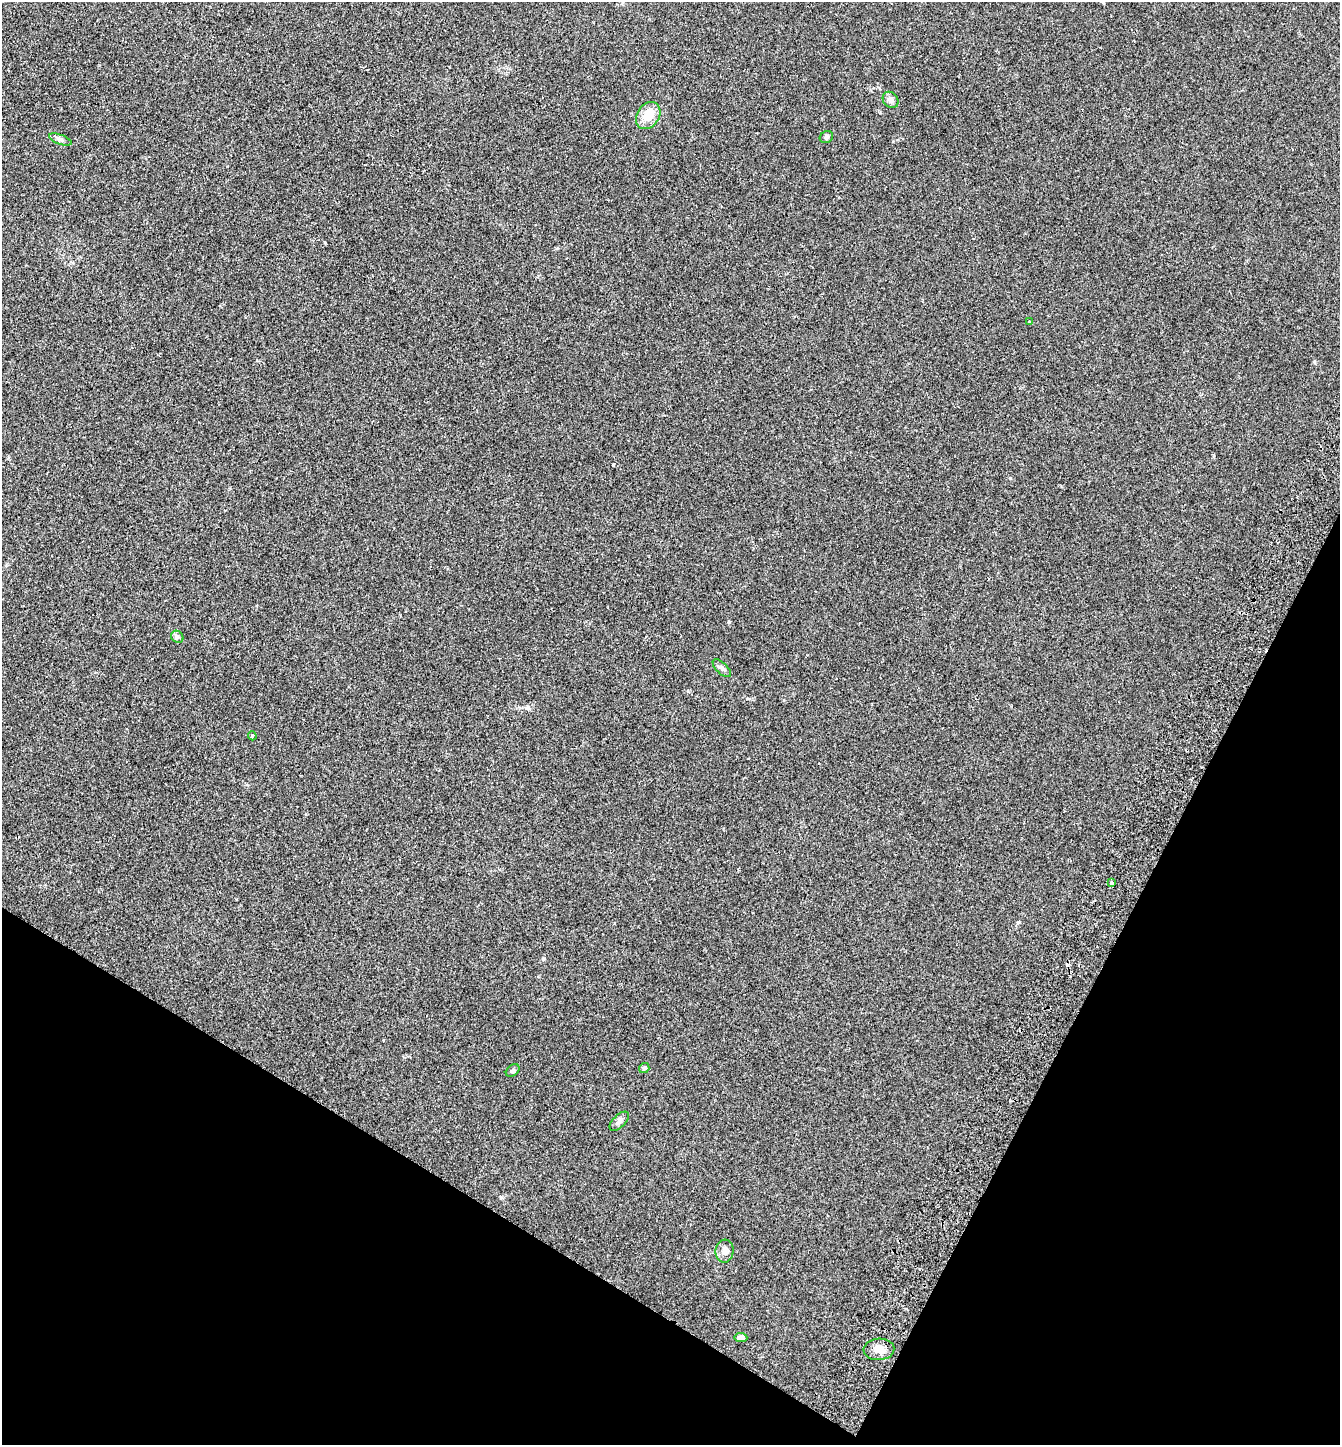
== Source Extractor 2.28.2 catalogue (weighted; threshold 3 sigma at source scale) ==
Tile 15 of 4 x 4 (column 3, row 4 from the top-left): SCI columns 2876-4213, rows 36-1478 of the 5887 x 5839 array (HDU 1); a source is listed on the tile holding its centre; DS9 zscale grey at full resolution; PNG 1342 x 1447 px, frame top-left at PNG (2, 2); each listed source drawn as its Kron ellipse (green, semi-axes under 4 px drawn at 4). Shown black and unused: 24% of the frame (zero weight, under 2 of 3 exposures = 3% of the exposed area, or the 3 px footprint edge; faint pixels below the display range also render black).
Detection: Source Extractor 2.28.2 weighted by HDU 2 'WHT'; one run over the whole footprint, this tile lists its part. Background 0.0585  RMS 0.0077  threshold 0.0346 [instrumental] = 3 sigma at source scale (4.5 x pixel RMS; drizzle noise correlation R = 1.50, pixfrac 1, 0.05/0.05 arcsec/px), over >= 5 px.
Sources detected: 16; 1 cosmic-ray / hot-pixel residue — neither listed nor drawn; the other 15 listed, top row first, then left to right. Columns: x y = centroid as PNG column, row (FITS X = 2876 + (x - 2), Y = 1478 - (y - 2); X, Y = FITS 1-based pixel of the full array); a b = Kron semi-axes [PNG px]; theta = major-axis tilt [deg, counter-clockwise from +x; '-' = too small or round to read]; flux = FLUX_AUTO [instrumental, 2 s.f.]
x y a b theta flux
890 100 9 7 -47 2.8
648 116 14 11 55 11
826 137 7 5 32 1.5
60 139 12 5 -20 2.1
1029 322 3 3 - 0.44
177 637 7 5 -44 1.6
722 668 11 5 -45 2.2
252 736 4 4 - 1.1
1111 883 4 3 - 3.3
644 1068 5 5 - 0.98
513 1071 7 5 38 1.5
619 1121 12 6 45 2.6
725 1251 11 9 83 3.8
741 1337 6 4 -6 3
879 1349 15 11 3 6
Unlisted compact peaks at least as high as the median listed source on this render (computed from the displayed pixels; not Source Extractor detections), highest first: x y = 613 465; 543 959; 1314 362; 1018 922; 1010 478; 528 708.